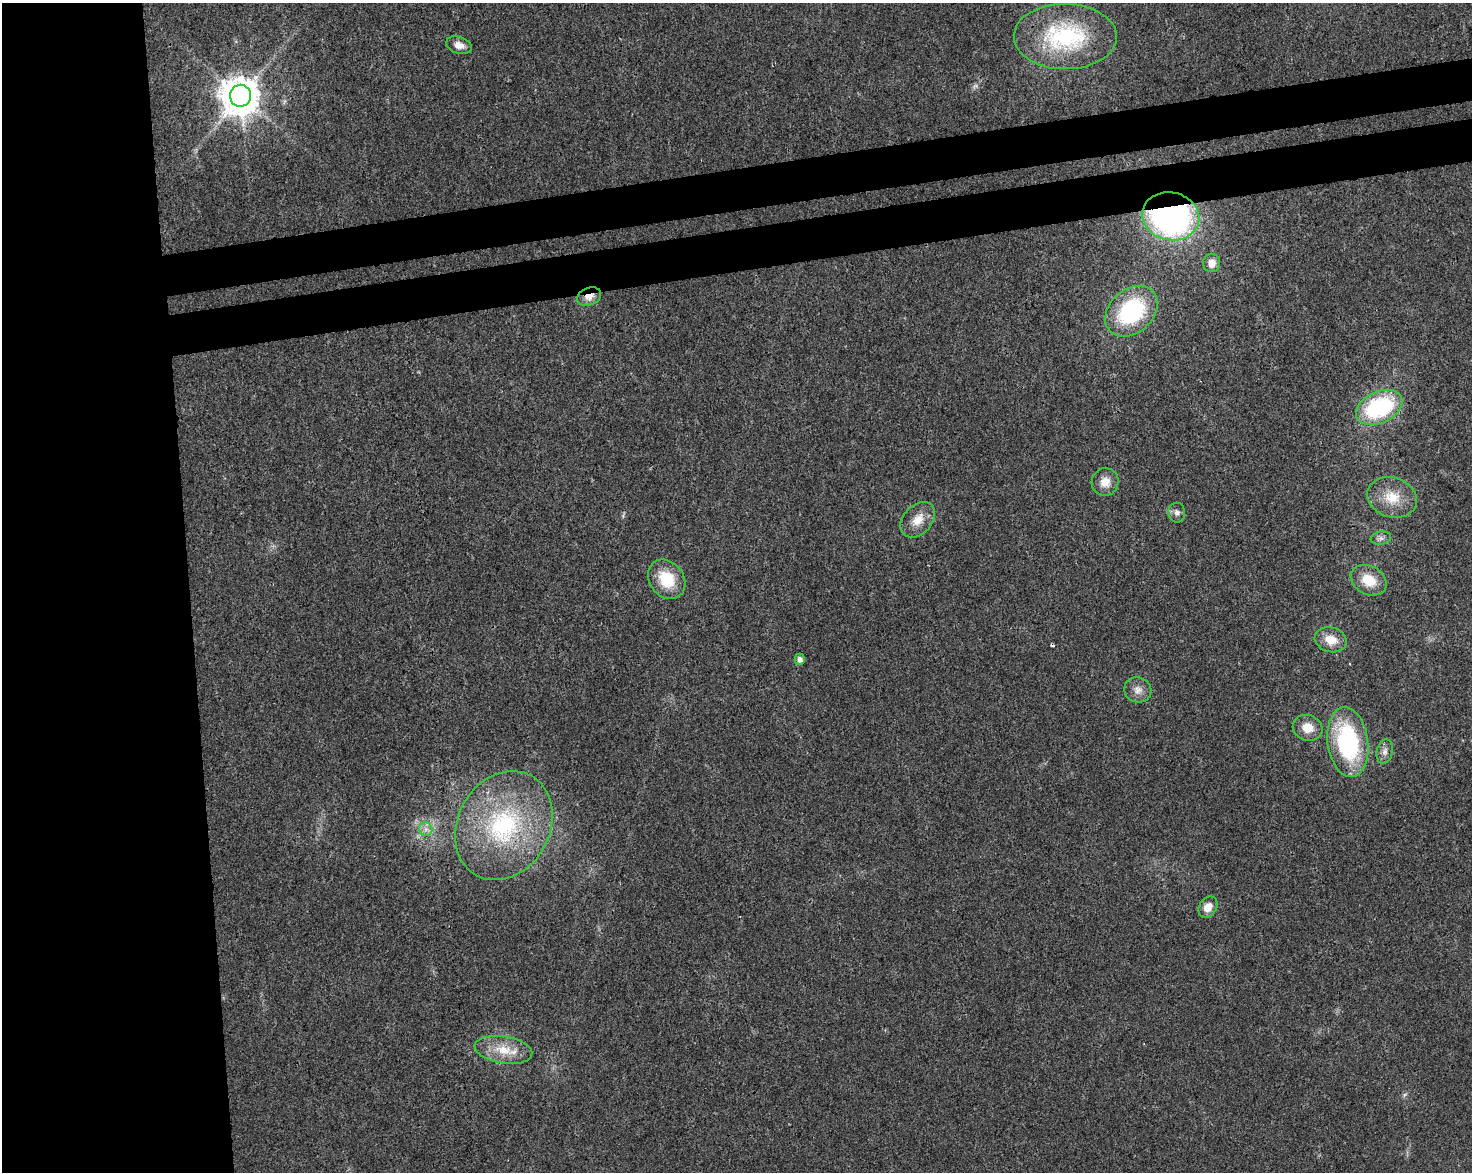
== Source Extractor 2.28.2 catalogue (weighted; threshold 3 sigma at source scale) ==
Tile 7 of 3 x 4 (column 1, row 3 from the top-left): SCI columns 69-1538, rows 1226-2395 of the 4503 x 4793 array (HDU 1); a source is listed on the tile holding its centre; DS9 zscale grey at full resolution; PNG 1474 x 1174 px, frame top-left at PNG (2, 3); each listed source drawn as its Kron ellipse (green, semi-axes under 4 px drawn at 4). Shown black and unused: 19% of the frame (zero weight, under 3 of 4 exposures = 5% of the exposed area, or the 3 px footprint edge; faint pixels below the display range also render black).
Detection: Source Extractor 2.28.2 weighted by HDU 2 'WHT'; one run over the whole footprint, this tile lists its part. Background 0.0167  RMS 0.0027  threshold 0.0123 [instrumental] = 3 sigma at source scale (4.5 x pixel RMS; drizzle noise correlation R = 1.50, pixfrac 1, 0.0396/0.0396 arcsec/px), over >= 5 px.
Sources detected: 28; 2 too faint to see at this stretch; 1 cosmic-ray / hot-pixel residue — neither listed nor drawn; the other 25 listed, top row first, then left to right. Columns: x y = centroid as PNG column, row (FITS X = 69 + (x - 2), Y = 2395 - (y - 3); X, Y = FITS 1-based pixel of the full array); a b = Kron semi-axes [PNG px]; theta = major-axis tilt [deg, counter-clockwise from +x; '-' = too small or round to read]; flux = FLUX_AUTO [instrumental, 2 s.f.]
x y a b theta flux
1065 36 51 32 -1 34
459 45 13 8 -18 2.1
241 96 11 10 - 770
1171 216 29 24 -11 85
1212 263 9 8 - 2.5
589 297 12 8 21 2.4
1131 311 29 21 42 29
1379 407 24 15 25 32
1105 482 14 13 - 3.3
1392 497 25 20 -16 7.8
1177 513 10 8 -79 1.3
918 520 20 14 48 4.5
1381 538 10 6 9 1
667 579 21 17 -52 9.9
1369 580 19 14 -28 6.8
1331 640 16 12 -15 4.5
800 659 6 5 - 1.3
1138 690 13 12 - 2.3
1308 728 15 13 -19 4
1348 742 35 20 -82 35
1385 751 12 8 78 1.5
504 826 57 46 61 41
426 829 7 6 - 1.2
1208 907 11 8 55 2.7
503 1050 29 13 -9 7
Overlapping masked pixels (flux is a lower limit): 3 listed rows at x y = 1171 216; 589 297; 504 826